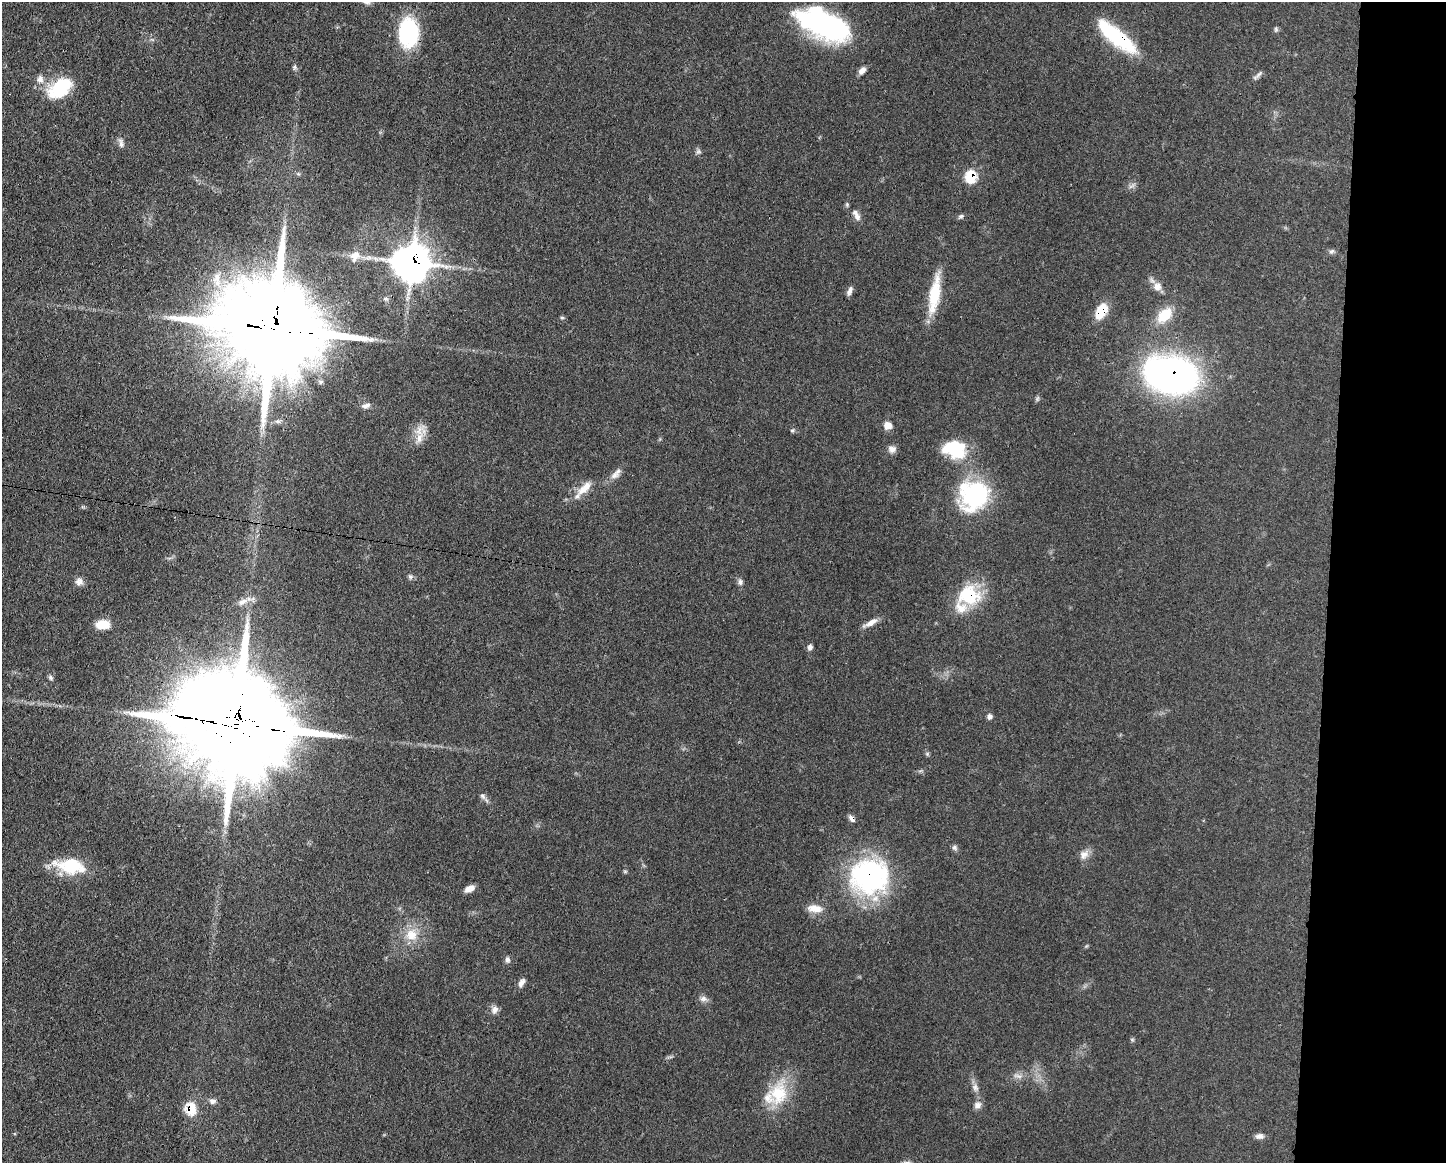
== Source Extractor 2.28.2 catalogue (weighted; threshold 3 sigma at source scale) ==
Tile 9 of 3 x 4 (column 3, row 3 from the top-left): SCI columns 3003-4446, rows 1165-2325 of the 4669 x 4656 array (HDU 1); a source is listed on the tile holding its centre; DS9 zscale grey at full resolution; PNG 1448 x 1165 px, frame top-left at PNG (2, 2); no overlay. Shown black and unused: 8% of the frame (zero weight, under 3 of 4 exposures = <1% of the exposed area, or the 3 px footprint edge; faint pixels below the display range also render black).
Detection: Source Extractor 2.28.2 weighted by HDU 2 'WHT'; one run over the whole footprint, this tile lists its part. Background 0.0609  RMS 0.0043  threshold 0.0192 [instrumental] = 3 sigma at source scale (4.5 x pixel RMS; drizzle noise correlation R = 1.50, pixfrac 1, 0.05/0.05 arcsec/px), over >= 5 px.
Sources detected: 73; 2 too faint to see at this stretch — not listed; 3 inside a brighter listed object's ellipse — not listed separately; the other 68 listed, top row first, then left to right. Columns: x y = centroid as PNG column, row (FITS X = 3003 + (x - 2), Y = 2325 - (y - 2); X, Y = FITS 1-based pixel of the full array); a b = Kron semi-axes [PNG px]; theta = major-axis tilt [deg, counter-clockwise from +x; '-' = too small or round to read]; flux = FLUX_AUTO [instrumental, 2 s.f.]
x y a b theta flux
824 24 55 25 -24 76
1276 29 7 5 -89 0.8
408 32 28 19 90 38
1117 37 43 12 -39 39
294 67 7 5 83 0.81
862 71 9 6 45 2.4
1259 74 13 4 42 1.3
40 79 11 10 - 2.8
60 88 31 19 35 19
121 143 13 6 -75 1.6
698 152 8 4 -8 0.87
971 177 7 6 - 21
857 216 12 7 -66 2.4
961 216 7 5 32 0.93
1332 251 8 6 16 1
355 255 14 11 16 4.2
412 262 12 12 - 820
217 277 16 10 82 4.9
1157 286 11 11 - 3.3
850 291 12 5 68 1.6
934 294 48 12 81 16
1101 311 14 8 62 13
1164 315 22 13 45 9.8
562 318 6 3 -19 0.53
275 329 39 23 -10 11000
1171 374 45 30 -12 170
1037 399 6 5 - 0.76
366 406 13 6 14 1.7
887 425 8 8 - 3.5
792 430 6 4 28 0.61
419 438 18 10 73 5.1
892 449 10 9 - 2
954 449 26 19 -13 21
614 475 14 9 23 2.7
584 488 25 9 44 6.1
974 495 31 29 58 51
410 577 7 6 - 0.99
79 581 11 9 10 2.2
740 582 9 6 -83 1.4
969 596 25 21 -13 23
242 602 15 8 29 3.1
870 623 22 6 27 3.1
103 624 15 9 2 6.6
810 647 6 6 - 1.4
50 677 7 5 -48 0.94
990 717 7 6 - 1.3
234 724 43 25 -11 14000
927 754 6 4 73 0.58
483 796 10 6 -52 1.3
852 818 9 5 -51 1.7
954 847 8 6 -46 1.1
1084 855 13 12 - 3.1
70 866 37 17 -8 19
869 876 45 39 8 71
470 889 11 6 26 3
815 908 20 10 -6 5
411 935 18 17 - 8.4
507 960 8 6 -83 1.3
521 982 11 6 60 2.1
703 999 10 7 -4 1.8
495 1009 11 9 68 2.2
1132 1039 6 4 -19 0.52
975 1088 11 8 -69 2.1
779 1094 34 25 81 19
212 1101 9 7 -2 1.6
977 1105 9 8 - 2.1
191 1109 8 7 - 16
1259 1136 11 7 2 1.8
Overlapping masked pixels (flux is a lower limit): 11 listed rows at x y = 1117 37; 971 177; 412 262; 1101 311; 275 329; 1171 374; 969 596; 234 724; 852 818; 869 876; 191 1109